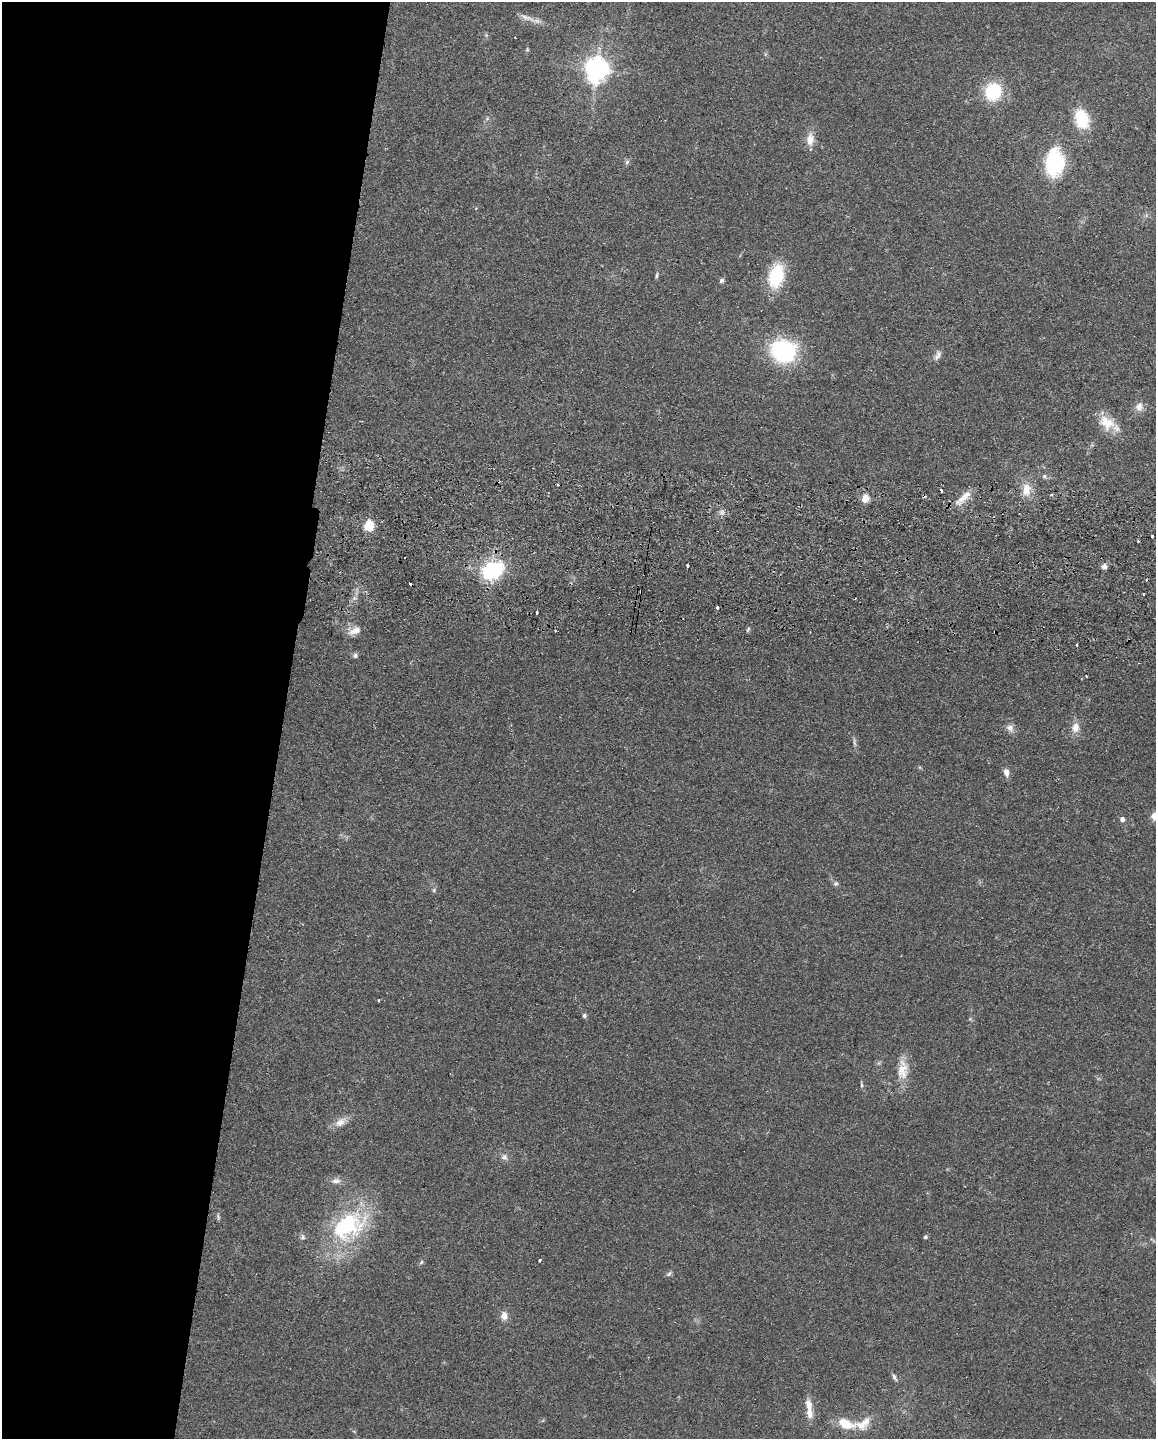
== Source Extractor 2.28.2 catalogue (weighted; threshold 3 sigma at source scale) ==
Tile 5 of 4 x 3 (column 1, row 2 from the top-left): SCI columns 9-1162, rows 1602-3038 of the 4634 x 4751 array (HDU 1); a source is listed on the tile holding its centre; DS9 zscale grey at full resolution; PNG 1158 x 1441 px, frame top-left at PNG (2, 2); no overlay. Shown black and unused: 24% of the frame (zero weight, under 2 of 3 exposures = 3% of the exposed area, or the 3 px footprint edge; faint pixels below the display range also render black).
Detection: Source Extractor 2.28.2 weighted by HDU 2 'WHT'; one run over the whole footprint, this tile lists its part. Background 0.122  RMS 0.0096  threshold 0.0434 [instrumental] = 3 sigma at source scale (4.5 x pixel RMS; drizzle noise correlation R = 1.50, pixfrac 1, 0.05/0.05 arcsec/px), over >= 5 px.
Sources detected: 69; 4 cosmic-ray / hot-pixel residue — not listed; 1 inside a brighter listed object's ellipse — not listed separately; the other 64 listed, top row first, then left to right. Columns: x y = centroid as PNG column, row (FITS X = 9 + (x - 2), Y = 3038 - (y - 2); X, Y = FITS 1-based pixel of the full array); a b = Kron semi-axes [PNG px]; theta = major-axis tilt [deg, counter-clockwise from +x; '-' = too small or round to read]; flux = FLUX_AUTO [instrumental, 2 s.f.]
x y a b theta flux
527 18 26 6 -20 7.7
527 50 6 5 - 1.3
596 69 8 7 - 780
993 92 19 17 68 44
1082 119 23 15 -76 34
810 139 18 11 84 10
627 162 8 4 46 2
1055 163 11 8 84 260
657 275 9 4 85 1.7
776 276 27 17 77 44
722 280 5 5 - 2.5
783 351 27 23 -12 91
938 355 14 7 61 4.5
1139 407 12 11 - 6.6
1107 423 23 17 -36 20
1044 476 7 6 - 2.2
1026 489 18 11 86 13
941 490 4 3 - 3
1051 495 4 3 - 1.3
964 497 23 8 41 12
865 499 5 5 - 21
722 512 7 5 46 2.9
368 525 6 5 - 55
1152 536 3 3 - 2.3
1138 541 4 3 - 0.98
687 566 3 3 - 4.2
1104 566 6 6 - 5
491 570 8 7 - 340
1144 594 2 2 - 1
717 607 3 3 - 2.5
537 612 4 3 - 10
748 629 6 4 72 1.4
355 631 17 8 22 7.8
555 631 2 2 - 0.89
1077 644 3 3 - 1.6
355 655 7 6 - 2.3
1086 676 3 2 - 0.66
1075 727 13 10 83 8.4
1010 728 12 9 -49 5.2
854 743 9 4 -77 2.2
1006 772 11 7 -80 5.1
1155 816 9 8 - 8.7
1122 819 5 5 - 3.9
836 883 7 5 -1 2.1
434 890 6 5 - 1.6
378 1000 3 3 - 2
584 1016 6 5 - 2.1
902 1071 25 15 85 17
861 1085 7 3 -81 1.4
340 1122 18 9 33 8.9
504 1157 9 8 - 4.1
336 1181 14 7 4 5.1
218 1217 9 4 -75 1.8
348 1226 50 32 33 100
302 1237 8 6 -80 2.6
925 1237 5 4 - 1.8
540 1260 3 3 - 1.8
421 1262 6 5 - 1.6
669 1274 9 5 33 2.1
504 1316 11 8 90 6.3
894 1377 10 4 -65 2.6
809 1405 18 8 -74 10
863 1423 26 15 25 16
845 1424 18 10 -22 21
Isophote crosses this tile's border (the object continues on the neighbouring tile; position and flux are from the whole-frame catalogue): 1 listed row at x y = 1155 816